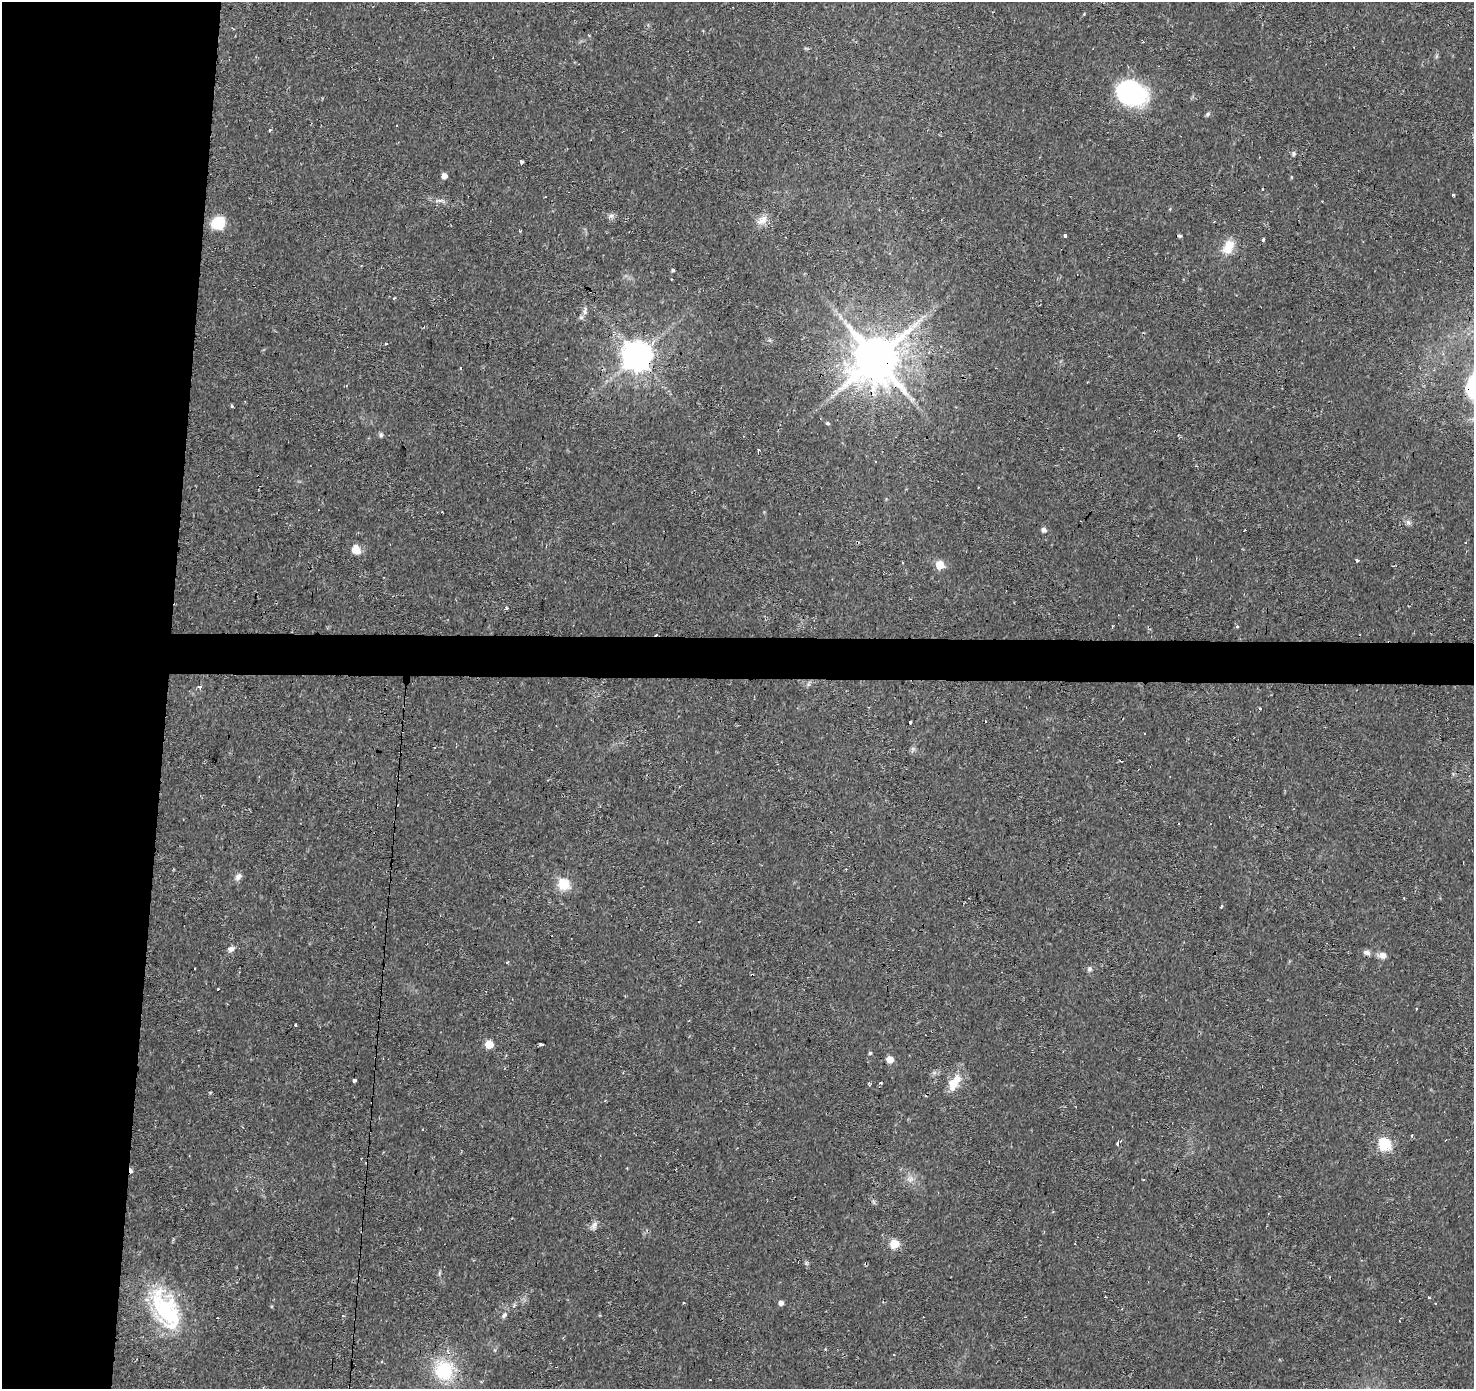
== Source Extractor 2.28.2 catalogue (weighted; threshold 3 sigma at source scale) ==
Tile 4 of 3 x 3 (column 1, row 2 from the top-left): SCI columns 1-1472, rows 1614-3000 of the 4422 x 4663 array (HDU 1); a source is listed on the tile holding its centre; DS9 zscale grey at full resolution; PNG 1476 x 1391 px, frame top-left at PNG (2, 2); no overlay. Shown black and unused: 14% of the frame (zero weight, under 2 of 3 exposures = <1% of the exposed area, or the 3 px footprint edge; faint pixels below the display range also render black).
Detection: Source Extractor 2.28.2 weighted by HDU 2 'WHT'; one run over the whole footprint, this tile lists its part. Background 0.0434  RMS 0.0035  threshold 0.0159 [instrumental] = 3 sigma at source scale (4.5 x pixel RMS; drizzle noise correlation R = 1.50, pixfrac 1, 0.0396/0.0396 arcsec/px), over >= 5 px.
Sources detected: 97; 21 cosmic-ray / hot-pixel residue — not listed; the other 76 listed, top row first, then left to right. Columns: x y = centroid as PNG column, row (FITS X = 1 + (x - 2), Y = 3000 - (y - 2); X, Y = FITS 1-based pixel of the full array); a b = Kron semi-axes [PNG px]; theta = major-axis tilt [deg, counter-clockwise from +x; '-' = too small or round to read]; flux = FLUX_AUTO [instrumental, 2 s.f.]
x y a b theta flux
1131 93 25 17 -23 73
1207 114 7 5 43 0.65
269 130 4 3 - 0.38
1293 154 6 6 - 0.68
521 162 3 3 - 1
444 176 5 4 - 2.8
1291 177 5 3 - 0.32
1453 195 3 3 - 1.4
438 201 12 4 5 1.1
611 216 9 6 19 1.2
762 220 17 11 35 3.2
218 223 15 14 - 8.5
1066 236 3 3 - 4.7
1180 236 5 4 - 0.5
1262 240 3 3 - 4.2
1228 247 20 13 64 5.7
673 270 4 4 - 0.48
585 311 13 7 72 1.7
840 317 7 4 -88 0.86
637 355 9 9 - 590
876 358 14 13 - 1600
836 392 7 5 -57 0.84
912 399 7 4 1 0.82
232 406 4 3 - 0.43
827 423 4 4 - 0.66
381 435 7 6 - 0.74
758 450 4 3 - 2.2
876 462 3 3 - 0.69
1408 522 9 7 -56 1.1
1044 530 7 6 - 1.1
356 550 12 10 -66 3.6
1357 560 4 3 - 0.58
903 562 3 2 - 0.42
940 565 5 5 - 11
507 609 3 3 - 6
1237 626 3 3 - 1.1
199 687 4 3 - 1
1260 709 3 3 - 1.1
910 722 3 3 - 2.6
1145 733 3 3 - 0.68
913 749 7 5 -45 0.76
1121 761 3 2 - 0.36
238 877 11 6 49 1.5
563 885 6 6 - 28
1404 898 2 2 - 0.33
1221 906 4 2 - 0.67
231 949 8 7 - 1.5
1367 953 11 7 -13 1.4
1382 955 11 8 -4 1.9
507 962 3 3 - 0.85
1090 969 7 7 - 0.94
296 1025 3 3 - 0.78
489 1044 5 5 - 11
542 1044 4 3 - 0.52
870 1053 4 4 - 0.53
890 1059 6 5 - 4.5
354 1081 4 3 - 0.95
881 1083 5 3 - 0.45
954 1083 18 9 55 7.7
1445 1140 3 2 - 0.66
1118 1143 5 3 - 1.4
1384 1144 6 6 - 40
910 1179 10 9 - 2.1
874 1202 7 4 -71 0.61
594 1226 12 7 66 1.5
894 1244 5 5 - 16
806 1263 6 5 - 0.61
1429 1297 3 3 - 1.6
781 1303 5 4 - 1.8
1436 1303 3 2 - 0.28
167 1311 60 31 -61 36
504 1315 9 6 46 0.96
343 1316 4 3 - 0.31
825 1349 4 3 - 0.29
894 1355 3 2 - 0.45
444 1370 27 26 - 18
Overlapping masked pixels (flux is a lower limit): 2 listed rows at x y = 637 355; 876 358